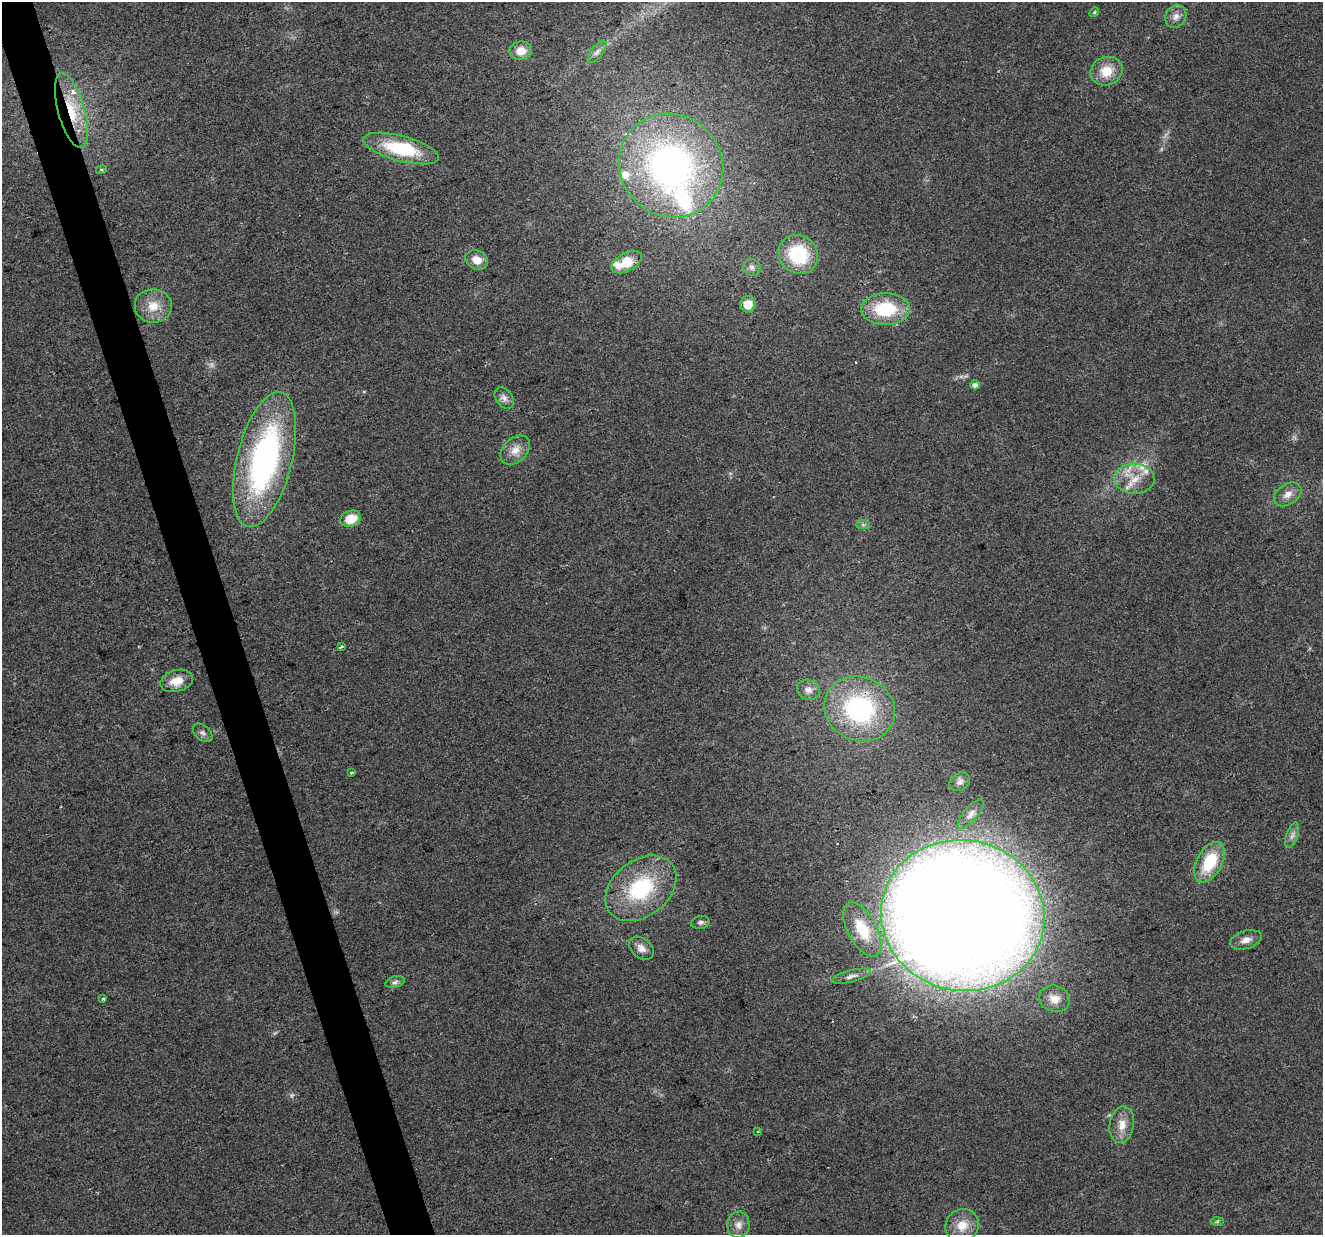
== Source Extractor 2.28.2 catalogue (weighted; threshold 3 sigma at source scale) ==
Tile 11 of 4 x 4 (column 3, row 3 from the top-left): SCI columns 2643-3963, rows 1290-2522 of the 5285 x 5096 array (HDU 1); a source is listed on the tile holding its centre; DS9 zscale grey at full resolution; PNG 1325 x 1237 px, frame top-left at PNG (2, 2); each listed source drawn as its Kron ellipse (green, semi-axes under 4 px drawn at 4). Shown black and unused: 3% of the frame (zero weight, under 2 of 3 exposures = <1% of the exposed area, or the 3 px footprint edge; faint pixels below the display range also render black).
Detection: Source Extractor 2.28.2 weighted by HDU 2 'WHT'; one run over the whole footprint, this tile lists its part. Background 0.0283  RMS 0.0061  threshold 0.0276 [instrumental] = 3 sigma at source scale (4.5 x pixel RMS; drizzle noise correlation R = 1.50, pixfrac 1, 0.0396/0.0396 arcsec/px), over >= 5 px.
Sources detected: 60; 3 too faint to see at this stretch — neither listed nor drawn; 8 inside a brighter listed object's ellipse — not listed separately; the other 49 listed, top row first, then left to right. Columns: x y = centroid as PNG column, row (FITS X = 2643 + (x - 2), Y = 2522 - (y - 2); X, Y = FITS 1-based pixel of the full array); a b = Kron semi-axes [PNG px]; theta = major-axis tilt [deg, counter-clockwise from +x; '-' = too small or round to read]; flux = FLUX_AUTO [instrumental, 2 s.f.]
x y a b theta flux
1094 12 5 4 - 0.76
1176 16 12 10 55 4.3
521 51 11 9 5 8.1
597 52 13 6 52 2.8
1106 71 16 14 22 14
71 111 39 13 -74 26
401 148 39 12 -15 42
671 166 53 50 -42 250
101 170 5 3 - 0.88
798 254 20 18 -41 40
477 260 11 9 -28 7.7
627 262 16 9 29 15
752 267 9 8 - 2.8
748 304 8 7 - 9.3
153 306 18 17 - 12
885 309 24 16 1 35
975 385 5 4 - 2.7
504 398 12 8 -53 3.2
515 450 17 12 44 7.2
265 460 69 27 76 170
1134 479 20 15 -1 14
1288 494 15 10 34 5.5
351 519 10 8 19 13
863 525 7 4 0 1.3
341 647 3 3 - 4.3
177 681 16 10 15 9.3
808 690 12 10 -23 4.3
860 709 36 32 -22 86
203 733 11 7 -42 2.3
351 772 3 3 - 1.7
960 782 11 8 35 3.1
971 814 18 7 49 4
1292 835 13 5 71 2.8
1209 862 22 12 61 28
641 888 39 28 38 54
963 915 82 75 -12 2100
700 922 9 6 12 2
862 929 30 14 -62 21
1246 940 16 9 17 5
641 948 14 9 -40 4.4
851 976 20 6 14 3.7
395 982 10 5 16 2.1
103 999 4 3 - 2
1054 999 16 13 -16 8.9
1122 1125 18 12 80 8.4
758 1131 3 3 - 1.2
1217 1221 6 4 2 0.94
738 1225 13 11 83 5.2
962 1225 17 16 - 11
Overlapping masked pixels (flux is a lower limit): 2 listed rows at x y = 71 111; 860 709